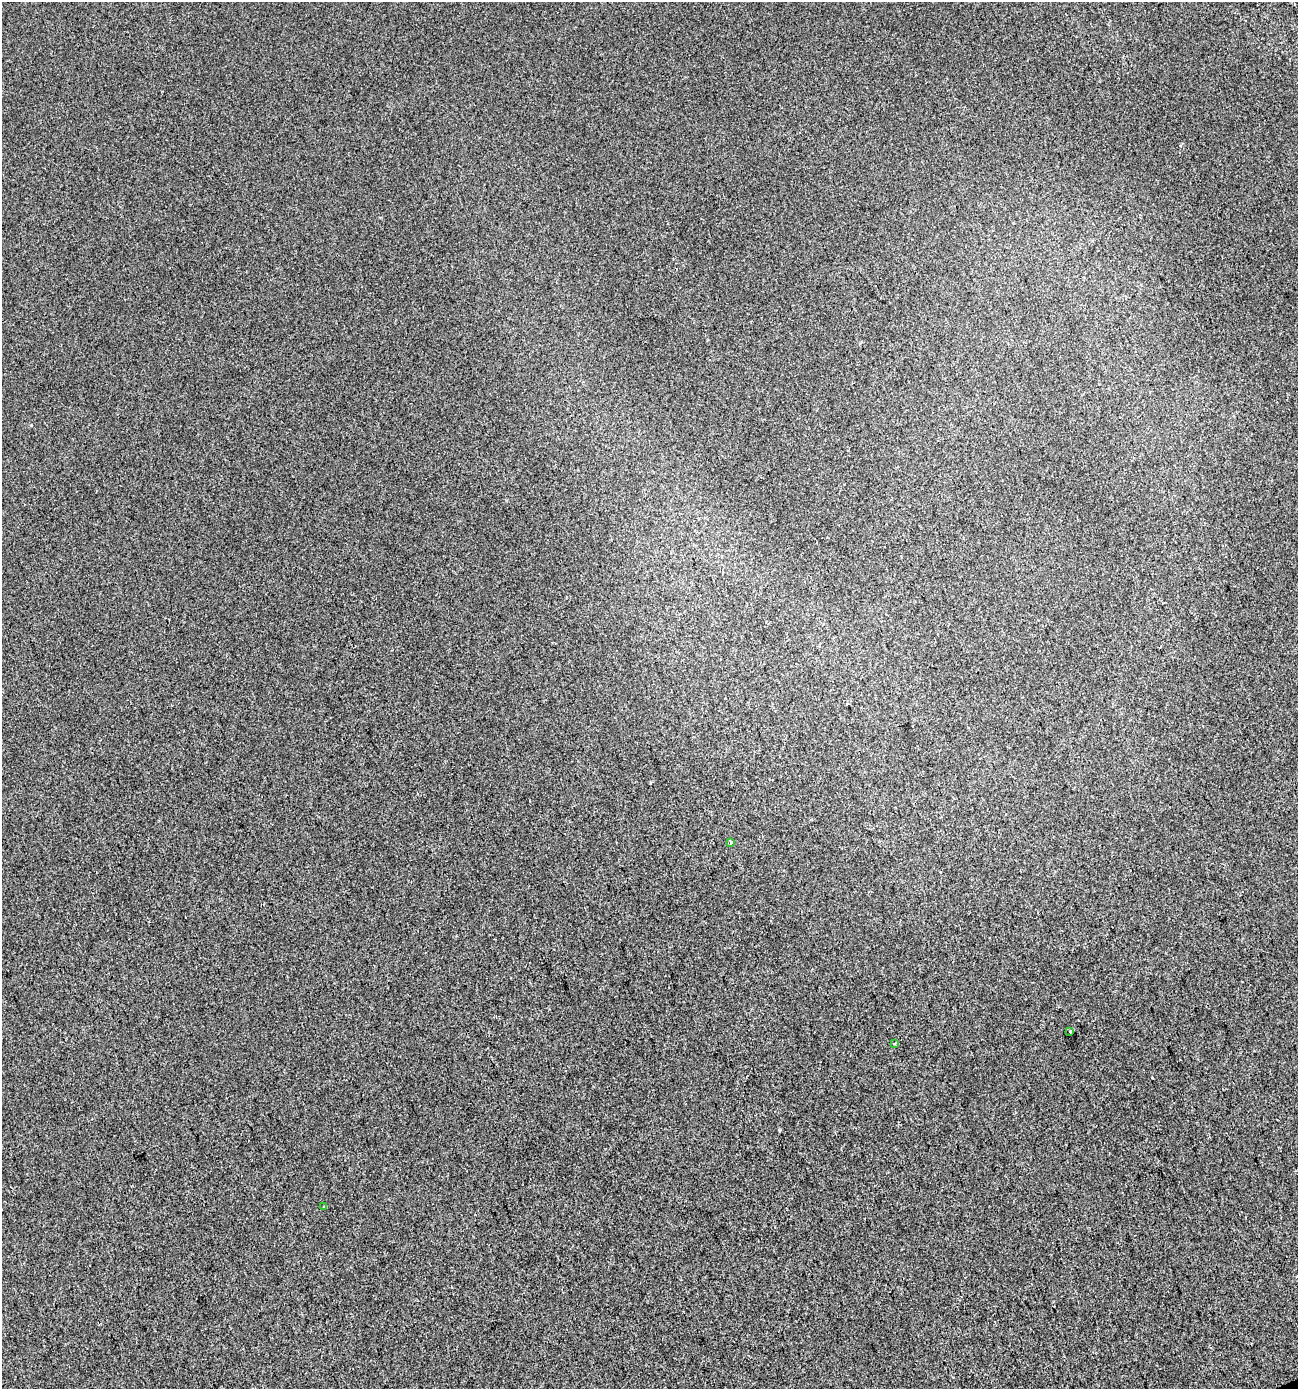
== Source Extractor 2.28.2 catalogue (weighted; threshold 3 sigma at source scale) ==
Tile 6 of 4 x 4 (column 2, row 2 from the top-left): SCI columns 1375-2670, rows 2776-4162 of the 5395 x 5549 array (HDU 1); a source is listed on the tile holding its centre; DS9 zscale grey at full resolution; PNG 1300 x 1391 px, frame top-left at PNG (2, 2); each listed source drawn as its Kron ellipse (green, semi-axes under 4 px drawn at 4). Shown black and unused: <1% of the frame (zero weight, under 2 of 3 exposures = <1% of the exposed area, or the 3 px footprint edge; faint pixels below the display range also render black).
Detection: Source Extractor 2.28.2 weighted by HDU 2 'WHT'; one run over the whole footprint, this tile lists its part. Background 1.49e-05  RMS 0.0056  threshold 0.0254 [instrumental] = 3 sigma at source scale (4.5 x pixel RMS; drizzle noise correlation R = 1.50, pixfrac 1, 0.0396/0.0396 arcsec/px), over >= 5 px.
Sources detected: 4; all 4 listed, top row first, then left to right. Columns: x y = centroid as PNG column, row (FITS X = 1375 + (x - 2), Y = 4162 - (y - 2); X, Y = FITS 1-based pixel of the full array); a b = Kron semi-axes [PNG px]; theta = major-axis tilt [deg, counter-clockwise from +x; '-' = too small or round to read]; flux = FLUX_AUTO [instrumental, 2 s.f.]
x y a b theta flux
730 842 3 3 - 1
1070 1031 3 3 - 2.4
894 1043 4 3 - 0.64
324 1207 3 2 - 0.51